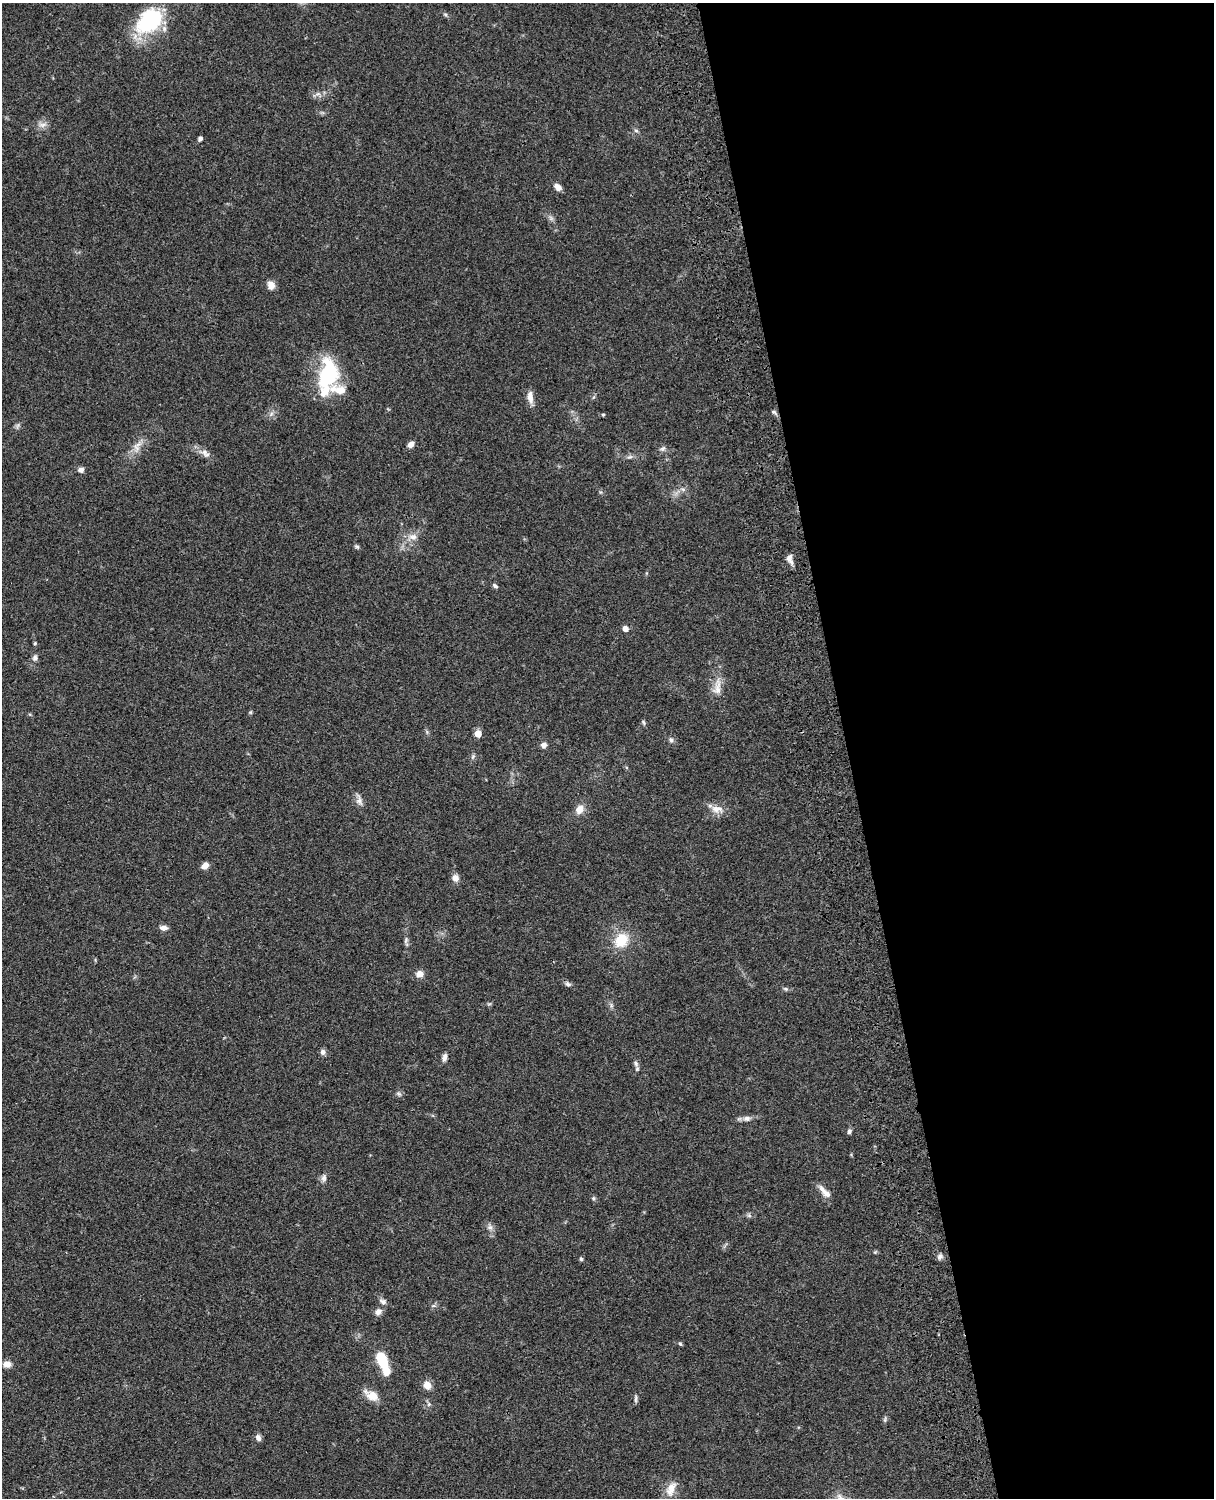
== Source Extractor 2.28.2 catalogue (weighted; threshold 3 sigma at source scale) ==
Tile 8 of 4 x 3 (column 4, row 2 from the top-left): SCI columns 3757-4968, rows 1772-3267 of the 5087 x 4926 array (HDU 1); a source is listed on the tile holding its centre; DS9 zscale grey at full resolution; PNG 1216 x 1500 px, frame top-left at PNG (2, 3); no overlay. Shown black and unused: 30% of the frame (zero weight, under 3 of 4 exposures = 6% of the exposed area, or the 3 px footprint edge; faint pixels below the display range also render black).
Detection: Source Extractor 2.28.2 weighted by HDU 2 'WHT'; one run over the whole footprint, this tile lists its part. Background 0.0811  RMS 0.0059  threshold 0.0265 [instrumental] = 3 sigma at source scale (4.5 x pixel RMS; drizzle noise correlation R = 1.50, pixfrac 1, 0.05/0.05 arcsec/px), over >= 5 px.
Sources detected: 77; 2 too faint to see at this stretch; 1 inside a brighter object's white glare — not listed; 4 inside a brighter listed object's ellipse — not listed separately; the other 70 listed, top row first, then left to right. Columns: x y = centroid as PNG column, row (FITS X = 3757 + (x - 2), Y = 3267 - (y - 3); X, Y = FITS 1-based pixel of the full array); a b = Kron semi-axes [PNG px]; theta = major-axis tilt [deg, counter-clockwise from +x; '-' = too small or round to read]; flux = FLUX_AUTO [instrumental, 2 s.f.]
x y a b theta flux
445 15 6 5 - 0.96
150 21 22 14 40 78
318 94 7 4 -17 1.4
42 125 13 7 6 3
636 131 6 4 -2 0.98
200 138 5 4 - 1.6
558 187 9 6 -42 3.6
271 285 10 8 -67 4
328 375 33 22 64 39
530 397 16 7 -84 4.6
774 412 6 5 - 1.2
271 414 8 5 46 1.6
603 415 4 4 - 0.65
411 444 7 6 - 3.4
137 446 19 11 67 6.2
663 448 9 5 40 1.5
204 452 14 8 -6 3.5
630 457 8 5 18 1.5
81 470 7 7 - 2.1
683 489 7 4 -1 1.4
413 537 12 9 -9 4.2
357 546 7 5 -46 1.1
790 559 12 6 -69 3.4
495 586 7 5 -33 1.2
625 629 6 5 - 3.3
35 643 5 3 - 0.57
35 658 9 6 73 1.9
717 687 25 10 83 7.3
250 712 5 5 - 0.71
643 722 7 4 -60 0.95
478 734 5 5 - 7.9
671 740 8 5 -73 1.4
544 745 7 7 - 2.2
359 800 16 8 -79 3.1
580 809 12 10 56 4.6
717 809 17 10 -6 5.7
205 865 9 6 36 3.2
455 878 8 8 - 3.5
164 928 9 6 -2 2.6
406 940 9 4 66 1.2
622 940 16 13 54 16
420 974 7 7 - 4.4
568 984 8 6 -12 1.6
785 989 7 5 -20 1
611 1005 7 4 -73 1.1
323 1052 8 6 88 1.9
444 1057 10 5 78 2.3
636 1064 10 6 -63 1.8
399 1094 8 4 -35 1.1
747 1118 11 7 7 2.8
849 1131 6 5 - 1.5
324 1178 10 7 78 2.2
827 1194 13 8 -31 3.6
593 1198 6 4 90 0.83
490 1227 8 8 - 2.3
940 1256 8 7 - 1.8
581 1259 5 4 - 0.86
383 1301 10 7 -32 2.2
433 1306 6 4 18 0.99
378 1312 9 7 40 3
680 1344 5 4 - 0.76
382 1361 17 9 -68 23
7 1364 8 7 - 3.9
427 1385 7 7 - 6.7
372 1396 16 12 -27 7.2
636 1399 12 3 90 1.2
429 1404 6 4 46 1.1
885 1420 8 4 90 1
258 1438 8 6 -69 2.4
671 1489 21 10 68 6.6